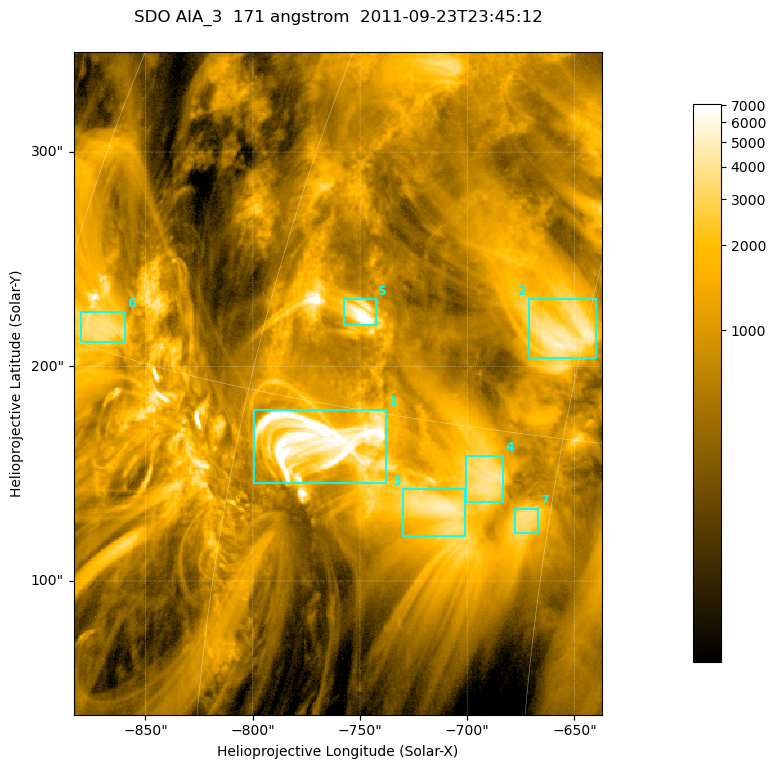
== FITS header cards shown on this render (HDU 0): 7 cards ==
TELESCOP= 'SDO     '           /
INSTRUME= 'AIA_3   '           /
WAVELNTH=                  171 /
WAVEUNIT= 'angstrom'           /
DATE-OBS= '2011-09-23T23:45:12.34' /
CTYPE1  = 'HPLN-TAN'           /
CTYPE2  = 'HPLT-TAN'           /

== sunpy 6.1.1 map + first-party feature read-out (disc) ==
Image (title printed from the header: SDO AIA_3  171 angstrom  2011-09-23T23:45:12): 411 x 515 px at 0.599 arcsec/px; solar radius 956 arcsec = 1595 px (partial field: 2.6% of the solar disc is inside the frame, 100% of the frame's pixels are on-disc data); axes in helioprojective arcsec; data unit not stated in the header (colour bar unlabelled)
Pointing: header CRPIX1/2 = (2051.64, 2049.57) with CRVAL1/2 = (0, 0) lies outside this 411 x 515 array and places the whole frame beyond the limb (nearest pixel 1.41 R_sun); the SolarSoft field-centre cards XCEN/YCEN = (-760.3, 192.1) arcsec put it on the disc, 1313 arcsec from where CRPIX/CRVAL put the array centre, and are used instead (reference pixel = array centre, CRVAL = XCEN/YCEN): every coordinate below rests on XCEN/YCEN
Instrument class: DISC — disc imager (sunpy class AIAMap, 171 A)
Bright regions (active regions / flare kernels): reference = the on-disc median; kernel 3 px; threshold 5 sigma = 2334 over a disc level ~713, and >= 1.15x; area >= 211 px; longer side >= 5 px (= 3 arcsec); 7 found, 7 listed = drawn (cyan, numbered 1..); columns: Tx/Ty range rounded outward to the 2 arcsec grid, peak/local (2 s.f.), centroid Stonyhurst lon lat
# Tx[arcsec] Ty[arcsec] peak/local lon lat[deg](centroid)
1 -800..-738 144..180 18 -56 +14
2 -672..-640 204..232 7.7 -46 +18
3 -730..-700 120..144 7 -50 +13
4 -702..-682 136..158 5.8 -48 +14
5 -758..-742 218..232 15 -55 +18
6 -880..-858 210..226 5.4 -71 +16
7 -678..-666 122..134 5.4 -46 +13